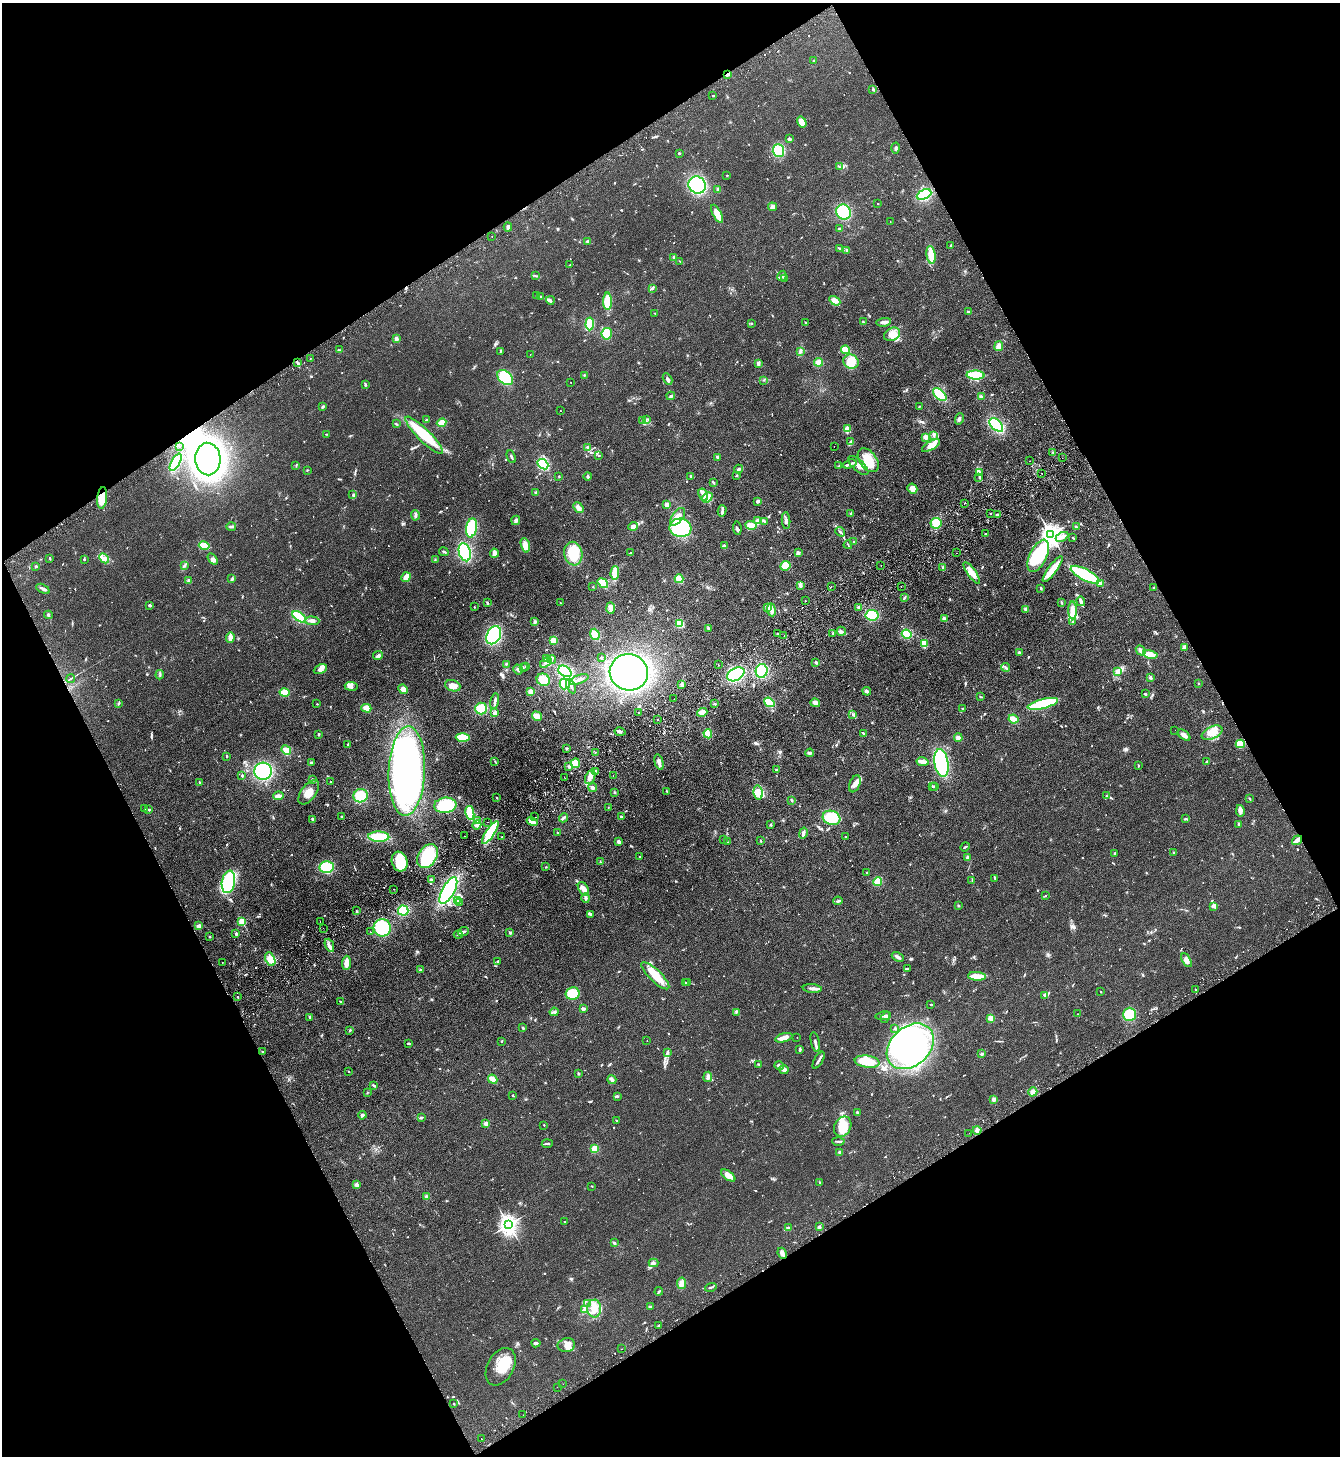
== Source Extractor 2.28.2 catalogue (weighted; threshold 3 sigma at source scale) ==
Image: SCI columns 328-5677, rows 52-5864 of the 5869 x 5915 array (HDU 1 of 3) = the unmasked area's bounding box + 8 px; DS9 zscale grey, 4 x 4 block average (1 PNG px = mean of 4 x 4 image px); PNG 1342 x 1458 px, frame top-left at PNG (2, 3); each listed source drawn as its Kron ellipse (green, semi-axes under 4 px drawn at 4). Shown black and unused: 47% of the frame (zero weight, under 2 of 3 exposures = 3% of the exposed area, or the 3 px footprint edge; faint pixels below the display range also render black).
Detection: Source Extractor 2.28.2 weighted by HDU 2 'WHT'. Background 0.0921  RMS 0.011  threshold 0.0475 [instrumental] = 3 sigma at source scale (4.5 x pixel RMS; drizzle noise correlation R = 1.50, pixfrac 1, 0.05/0.05 arcsec/px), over >= 5 px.
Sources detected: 1021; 15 inside a brighter object's white glare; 42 cosmic-ray / hot-pixel residue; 1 long thin detection or spike segment (spike, bleed or trail) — neither listed nor drawn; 19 coinciding with a brighter row at this scale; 49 inside a brighter listed object's ellipse — not listed separately; of the other 895, all 500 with FLUX_AUTO >= 3.47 (the completeness limit of this list) listed and drawn (395 fainter detections not listed), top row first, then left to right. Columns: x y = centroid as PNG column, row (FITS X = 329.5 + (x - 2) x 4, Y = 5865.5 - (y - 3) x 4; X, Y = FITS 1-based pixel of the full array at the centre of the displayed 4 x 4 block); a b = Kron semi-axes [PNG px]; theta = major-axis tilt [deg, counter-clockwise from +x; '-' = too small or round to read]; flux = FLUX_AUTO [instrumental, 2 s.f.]
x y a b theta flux
814 61 3 2 - 5.5
728 74 4 2 - 12
873 89 3 2 - 7.6
713 96 2 2 - 12
802 122 6 4 -56 100
790 139 4 3 - 9.1
896 148 5 2 - 11
778 150 6 6 - 180
679 153 2 2 - 11
839 166 3 2 - 5.4
727 175 2 2 - 9.3
697 185 9 8 - 460
718 189 3 3 - 11
924 194 8 4 25 260
878 204 2 2 - 7
772 207 4 3 - 16
844 212 8 7 - 270
717 214 10 4 -62 68
890 222 2 2 - 3.8
508 227 5 3 - 14
840 229 3 2 - 11
492 236 2 2 - 4.1
588 241 3 2 - 5.9
951 246 3 2 - 8.4
840 249 4 2 - 5.6
847 250 3 2 - 5.5
931 255 9 4 -81 82
674 257 3 3 - 10
680 261 3 2 - 4.6
570 265 3 2 - 7.3
536 276 3 2 - 4.5
782 276 5 3 - 19
784 279 3 2 - 8.1
652 288 3 2 - 13
536 296 3 2 - 5.5
540 297 3 2 - 8.7
550 300 4 2 - 16
607 301 9 4 -90 130
835 301 6 4 -31 33
968 312 3 2 - 14
655 313 2 2 - 3.5
863 322 2 2 - 3.8
884 322 7 3 5 25
805 323 2 2 - 4.6
590 324 6 4 85 200
752 324 3 2 - 4.8
607 334 6 5 - 110
892 334 8 6 29 76
396 339 4 3 - 15
999 346 5 4 - 34
340 350 3 2 - 6.4
846 350 4 3 - 110
500 351 3 2 - 4.8
800 351 3 2 - 4.9
530 354 2 2 - 4
310 359 2 2 - 3.7
819 362 4 4 - 49
851 362 8 7 - 96
297 363 3 2 - 4.8
758 363 4 3 - 13
584 375 2 2 - 3.5
976 375 9 4 -3 170
505 378 9 6 -39 230
668 379 6 3 -61 15
764 380 2 2 - 3.8
571 382 2 2 - 6.4
365 384 3 2 - 12
940 394 8 4 -42 170
671 396 4 2 - 11
981 397 2 2 - 3.5
919 406 2 2 - 5.1
322 407 2 2 - 17
561 411 2 2 - 3.5
426 419 3 2 - 4.7
647 419 3 2 - 4.8
959 419 6 2 72 9.8
643 421 3 2 - 4.7
442 423 5 4 - 40
396 424 3 2 - 5
996 425 8 5 -45 270
847 429 3 3 - 45
326 434 2 2 - 5.1
424 435 25 6 -45 300
934 435 3 2 - 6.2
926 437 4 2 - 8
851 441 3 2 - 6.2
179 446 2 2 - 16
834 446 2 2 - 17
931 446 10 4 29 67
588 447 4 2 - 13
1053 452 2 2 - 4.6
599 455 2 2 - 5.4
511 457 6 2 -66 11
718 457 3 2 - 7.8
1062 458 2 2 - 4.2
208 459 16 12 -87 1600
868 460 13 8 -54 110
1030 461 2 2 - 4.4
176 462 9 4 61 210
543 464 6 4 -40 260
850 464 7 2 18 16
839 465 3 2 - 4
296 466 3 2 - 4
858 466 13 5 -44 39
738 469 4 3 - 11
307 470 2 2 - 4
979 472 4 2 - 7.9
1042 473 2 2 - 6
737 475 2 2 - 5.2
559 476 2 2 - 4.2
587 476 4 2 - 6.5
691 476 3 2 - 9.3
979 478 2 2 - 4.8
713 482 4 2 - 7.7
912 488 5 4 - 36
536 493 3 3 - 7
353 495 3 2 - 4.2
703 495 6 4 -59 26
707 497 6 4 37 72
102 498 11 5 83 91
758 501 4 3 - 12
964 503 2 2 - 8.5
667 505 2 2 - 39
578 508 6 4 -50 23
722 511 6 2 76 12
991 513 2 2 - 3.6
851 514 2 2 - 19
997 514 3 2 - 7.2
415 515 5 2 - 10
678 517 10 5 54 70
516 520 5 3 - 14
786 520 8 2 -86 18
758 521 3 3 - 45
764 521 4 2 - 17
936 523 5 5 - 90
751 525 6 4 -4 50
231 526 5 2 - 11
633 526 5 4 - 28
1076 527 2 2 - 12
471 528 10 5 80 290
680 528 11 9 -7 320
737 528 7 2 -84 9.4
840 532 5 2 - 8.8
986 534 3 2 - 4.4
1051 535 3 3 - 4000
1062 537 7 3 30 24
1073 538 3 2 - 5.1
853 542 2 2 - 3.9
204 545 5 3 - 78
525 545 7 4 -75 51
848 545 4 2 - 5.7
724 546 3 3 - 8.5
444 552 5 2 - 8.9
465 552 9 6 -73 410
494 553 4 3 - 37
631 553 4 2 - 9.6
798 553 4 3 - 12
957 553 2 2 - 12
573 554 12 9 -79 190
1038 556 17 8 64 490
50 558 2 2 - 5.6
104 558 6 4 -44 27
84 559 2 2 - 5.7
213 559 6 4 -54 16
435 560 3 2 - 4.8
184 565 3 2 - 7.9
36 566 3 2 - 5.4
785 566 5 4 - 88
881 566 2 2 - 7.3
943 568 4 3 - 9.8
1053 569 16 3 54 85
615 573 7 3 86 110
972 573 13 3 -55 59
1085 575 16 5 -28 390
406 577 5 3 - 43
232 579 3 2 - 7.4
679 579 4 3 - 120
189 580 3 3 - 7.5
603 583 6 3 -39 130
1100 584 3 2 - 10
800 586 4 3 - 12
831 586 2 2 - 5.3
901 586 2 2 - 3.5
593 587 2 2 - 4.6
1154 587 2 2 - 4.1
43 589 7 3 -29 20
1041 589 2 2 - 5.8
904 598 3 2 - 6.1
805 601 2 2 - 8.3
1081 601 5 2 - 22
1061 602 3 2 - 7.5
487 603 3 2 - 8.6
560 603 2 2 - 3.6
150 605 3 2 - 8.6
474 607 2 2 - 6.4
859 607 3 2 - 16
611 608 6 3 -87 31
768 608 3 3 - 32
1025 609 3 3 - 8.3
771 610 6 3 -83 32
1073 610 9 4 -89 55
48 615 4 3 - 11
872 615 6 5 - 200
299 617 8 4 -34 210
944 619 2 2 - 140
312 621 7 4 -1 23
535 621 3 3 - 9.1
1072 622 3 2 - 4.9
680 623 3 3 - 140
708 628 3 3 - 8
841 631 5 2 - 9.1
777 633 2 2 - 13
833 633 2 2 - 5.1
595 634 6 4 -70 65
907 634 5 4 - 180
494 635 10 6 63 380
784 636 2 2 - 30
230 637 5 3 - 49
553 640 4 3 - 59
924 644 4 3 - 86
1185 647 4 3 - 19
1141 650 5 3 - 18
1020 653 2 2 - 3.5
1150 654 7 4 -11 56
378 656 5 3 - 15
601 658 3 2 - 6.7
546 659 2 2 - 3.7
552 659 4 2 - 8.5
816 662 3 3 - 7.6
546 663 6 3 32 21
506 664 2 2 - 5
718 664 2 2 - 3.9
526 666 2 2 - 4
1005 667 4 2 - 8.5
523 668 2 2 - 4
320 669 7 4 25 24
518 669 5 3 - 18
565 671 7 5 -34 240
762 671 7 5 77 250
1118 671 3 2 - 9.4
629 672 19 18 - 1200
736 674 9 6 29 400
160 675 5 2 - 7.8
1150 678 3 3 - 8.3
70 679 4 2 - 6.9
579 679 10 3 20 22
543 680 7 6 - 90
565 684 5 5 - 140
681 684 3 2 - 10
1198 684 2 2 - 4
351 686 6 4 -8 21
453 686 8 5 -19 47
571 686 8 2 -65 18
403 689 5 4 - 35
531 691 4 3 - 27
867 691 4 3 - 13
285 693 5 4 - 79
1145 694 2 2 - 11
980 697 3 2 - 4.4
674 699 2 2 - 7.2
495 701 8 3 78 17
769 702 5 4 - 120
118 703 3 2 - 7.2
815 703 5 4 - 25
317 704 2 2 - 3.7
715 704 3 2 - 3.5
1043 704 15 4 14 370
366 708 5 4 - 56
481 709 6 6 - 150
963 709 3 2 - 6.1
639 712 2 2 - 16
702 712 5 4 - 31
495 713 4 3 - 13
853 715 2 2 - 4.4
537 716 5 3 - 57
658 719 2 2 - 11
1013 719 5 3 - 46
1175 730 2 2 - 4.6
620 732 5 2 - 13
1212 733 11 6 25 85
318 734 2 2 - 10
708 734 5 3 - 100
863 734 3 2 - 7.7
1184 735 7 3 -38 32
463 737 7 4 -1 120
958 738 4 4 - 15
348 744 3 2 - 7.7
1240 744 4 4 - 98
566 748 3 2 - 5.2
286 750 5 4 - 90
595 752 3 2 - 3.5
810 753 4 2 - 8
226 756 4 2 - 4.5
495 762 4 2 - 5.5
659 762 8 3 -75 21
922 762 6 2 -12 73
1206 762 3 2 - 4.2
311 763 3 2 - 5.8
575 763 5 4 - 55
941 763 14 7 -80 450
1138 765 3 2 - 4.1
569 766 4 2 - 9.7
776 770 3 2 - 8.4
263 771 9 8 - 400
407 771 45 18 88 1400
595 771 2 2 - 4.5
242 775 3 2 - 4.8
613 776 2 2 - 5.8
564 777 2 2 - 3.5
590 777 7 4 67 41
312 779 2 2 - 5.2
330 782 2 2 - 4.8
200 783 3 2 - 5
855 784 9 5 68 36
932 786 4 2 - 5.8
934 787 2 2 - 6.2
593 788 4 3 - 17
309 792 14 7 53 68
615 792 3 2 - 5.2
667 792 2 2 - 3.7
758 793 7 4 -80 36
278 796 5 3 - 26
361 796 7 6 - 120
1106 796 3 2 - 5.5
497 798 2 2 - 3.8
1250 799 3 2 - 4.6
791 800 3 2 - 5.8
445 805 11 7 6 230
145 808 2 2 - 4.7
608 808 3 2 - 3.5
149 809 2 2 - 7.1
1240 811 6 3 -79 26
470 813 7 4 -80 150
342 817 2 2 - 5.9
535 817 2 2 - 3.6
621 817 3 2 - 5.9
563 818 5 2 - 7.3
831 818 9 7 -18 180
313 819 3 2 - 19
1185 819 3 2 - 5.1
477 821 2 2 - 200
532 821 5 2 - 46
487 822 2 2 - 6
1238 824 4 2 - 6.8
477 825 5 3 - 20
770 825 3 2 - 5.2
490 833 13 4 57 300
557 833 2 2 - 4.6
803 833 6 2 76 24
464 836 2 2 - 19
379 837 10 5 -2 150
502 837 2 2 - 6.6
845 837 2 2 - 15
724 839 2 2 - 4.4
1297 840 5 2 - 37
761 841 2 2 - 3.7
619 842 3 2 - 39
727 842 3 2 - 4.6
965 847 5 2 - 5.5
1115 853 3 2 - 7
1174 853 2 2 - 16
428 856 13 9 56 280
640 856 2 2 - 4
968 858 3 3 - 11
400 862 10 7 -70 210
600 862 2 2 - 7.3
326 867 7 6 - 180
546 867 2 2 - 3.7
867 872 2 2 - 5.8
995 878 4 2 - 5
432 880 3 2 - 12
878 881 4 4 - 86
972 881 3 2 - 3.8
228 882 11 6 81 320
394 889 2 2 - 3.9
583 889 7 5 -59 34
448 890 15 6 61 550
1045 896 2 2 - 3.6
586 898 4 3 - 12
457 900 3 2 - 10
838 901 4 2 - 9.9
460 902 3 3 - 9
958 906 2 2 - 3.6
1213 906 3 2 - 9.5
403 910 5 5 - 130
356 911 3 2 - 4.5
590 914 4 2 - 20
242 921 2 2 - 370
320 921 2 2 - 5.6
199 926 4 3 - 23
323 928 2 2 - 3.7
382 928 9 8 - 260
370 932 2 2 - 3.7
463 932 5 2 - 17
510 932 4 2 - 5.5
236 933 3 2 - 13
458 935 4 2 - 8.9
209 936 2 2 - 18
329 945 7 2 -67 17
898 957 6 3 -29 19
270 959 7 4 -63 64
1187 960 7 3 -59 30
498 961 2 2 - 5.7
222 962 2 2 - 4.2
346 963 7 3 87 45
907 968 2 2 - 5.3
421 970 3 2 - 7.7
655 976 18 6 -44 130
977 976 9 2 -5 120
685 982 2 2 - 15
687 983 2 2 - 5
812 988 9 3 -4 23
1196 990 2 2 - 5.6
1101 992 2 2 - 3.5
572 993 7 6 - 130
1045 996 3 2 - 7.7
237 997 2 2 - 4
340 1002 4 2 - 6.2
931 1005 2 2 - 8
583 1009 2 2 - 90
554 1012 4 3 - 11
736 1012 4 2 - 4.7
1078 1014 2 2 - 4.7
1129 1014 7 6 - 140
883 1016 8 2 7 19
310 1017 2 2 - 4
885 1017 6 2 61 20
991 1018 3 3 - 42
523 1028 2 2 - 7.9
895 1028 2 2 - 9.7
350 1030 4 2 - 4.7
797 1037 2 2 - 4
784 1038 9 3 16 70
502 1041 2 2 - 4.1
647 1041 2 2 - 4.7
815 1042 10 3 -77 24
408 1043 3 2 - 7
910 1046 26 19 42 1100
800 1050 4 2 - 7
263 1052 2 2 - 4.8
667 1052 3 3 - 8.6
982 1054 3 3 - 10
819 1060 9 2 60 20
867 1062 12 6 -7 110
758 1064 4 2 - 4.4
779 1066 5 3 - 20
784 1070 4 3 - 20
349 1072 2 2 - 4.6
578 1073 3 2 - 5.4
708 1077 5 4 - 15
493 1079 5 3 - 46
612 1080 5 3 - 14
374 1085 3 2 - 8.7
367 1092 2 2 - 4.8
1033 1092 4 4 - 30
512 1095 3 2 - 3.6
617 1096 3 3 - 7.6
994 1099 4 3 - 19
857 1113 3 2 - 11
362 1115 4 3 - 11
421 1117 4 2 - 6.3
616 1120 2 2 - 4.8
486 1124 2 2 - 110
544 1125 2 2 - 6.8
843 1127 10 8 65 130
977 1130 4 3 - 14
969 1133 2 2 - 3.7
838 1141 6 2 -3 9
547 1144 5 2 - 13
594 1149 3 3 - 78
840 1152 4 3 - 9.8
728 1175 8 3 -37 65
819 1182 2 2 - 4.5
356 1185 4 3 - 17
592 1186 2 2 - 3.8
427 1197 4 3 - 11
564 1222 2 2 - 5.4
508 1225 3 3 - 3600
788 1227 2 2 - 3.9
819 1227 3 2 - 6.8
614 1243 3 2 - 8
782 1253 5 2 - 30
653 1263 5 4 - 20
681 1283 6 4 79 34
711 1287 6 2 17 9.5
659 1291 4 2 - 7.7
588 1304 2 2 - 4.1
650 1306 3 2 - 5.7
594 1309 9 7 -89 84
585 1310 4 3 - 16
658 1326 3 2 - 4.9
536 1343 4 2 - 14
566 1345 9 7 12 44
622 1349 2 2 - 3.8
501 1367 20 13 62 150
563 1384 2 2 - 3.9
557 1387 2 2 - 10
453 1403 2 2 - 5.4
523 1415 2 2 - 38
481 1439 2 2 - 54
Overlapping masked pixels (flux is a lower limit): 3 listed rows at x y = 728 74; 102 498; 1297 840
Diffuse or blended objects may show on this block-average render without a row.